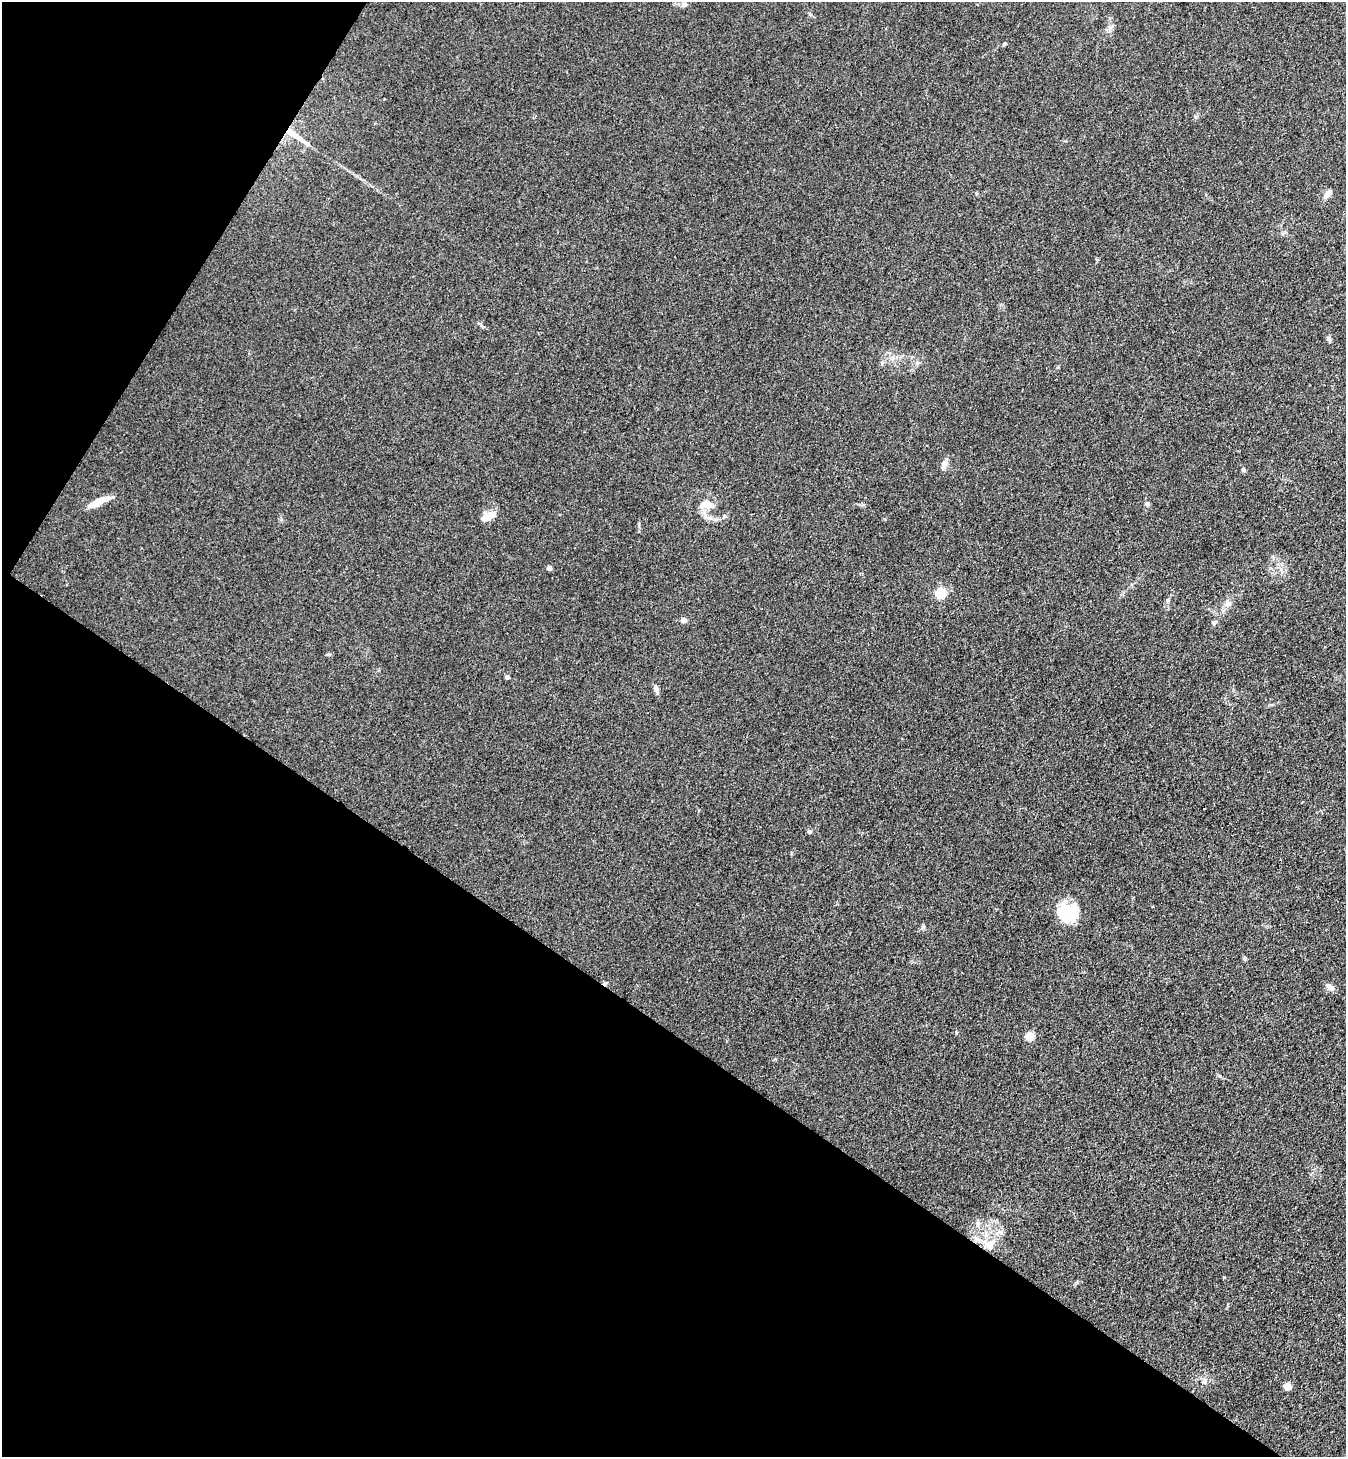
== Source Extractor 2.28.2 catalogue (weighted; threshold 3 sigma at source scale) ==
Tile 9 of 4 x 4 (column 1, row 3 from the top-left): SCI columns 199-1542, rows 1490-2944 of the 5911 x 5888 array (HDU 1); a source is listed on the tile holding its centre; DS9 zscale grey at full resolution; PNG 1348 x 1459 px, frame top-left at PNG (2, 2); no overlay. Shown black and unused: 35% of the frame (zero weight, under 3 of 4 exposures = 5% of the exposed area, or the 3 px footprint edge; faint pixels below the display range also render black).
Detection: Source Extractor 2.28.2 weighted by HDU 2 'WHT'; one run over the whole footprint, this tile lists its part. Background 0.176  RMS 0.0084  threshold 0.038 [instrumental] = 3 sigma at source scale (4.5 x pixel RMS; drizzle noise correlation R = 1.50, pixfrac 1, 0.05/0.05 arcsec/px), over >= 5 px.
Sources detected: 31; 2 inside a brighter object's white glare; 1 cosmic-ray / hot-pixel residue — not listed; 1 inside a brighter listed object's ellipse — not listed separately; the other 27 listed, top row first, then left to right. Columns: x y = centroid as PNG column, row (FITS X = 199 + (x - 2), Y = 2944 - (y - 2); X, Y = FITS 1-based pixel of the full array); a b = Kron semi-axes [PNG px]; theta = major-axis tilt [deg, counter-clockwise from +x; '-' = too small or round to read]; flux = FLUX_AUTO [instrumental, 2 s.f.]
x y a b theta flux
685 4 7 5 44 1.7
295 135 36 6 -34 15
1328 194 13 6 53 4.6
1329 339 8 5 -62 1.8
892 358 7 5 44 2.2
1243 470 6 5 - 1.5
99 501 25 6 24 13
707 504 19 10 -10 9.5
1147 504 7 5 -46 1.7
724 516 6 3 -71 1
487 517 19 8 22 9.8
549 568 5 5 - 2.6
941 593 5 5 - 58
1168 600 5 5 - 1.4
1227 604 9 7 63 4.1
683 620 4 4 - 6.6
1214 622 8 5 29 2
329 654 6 4 17 1.1
507 677 4 4 - 3.1
656 689 11 5 -67 3.6
1204 809 2 2 - 0.66
809 832 7 4 -20 1.2
1069 911 32 17 45 20
1330 987 13 6 -37 3.6
1030 1036 9 8 - 8.5
990 1245 15 13 38 12
1287 1386 8 7 - 5.8
Overlapping masked pixels (flux is a lower limit): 1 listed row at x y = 295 135
Unlisted compact peaks at least as high as the median listed source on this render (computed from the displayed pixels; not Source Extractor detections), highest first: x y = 1004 44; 943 464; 923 927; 1224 1277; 639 524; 956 1033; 483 327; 1245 958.